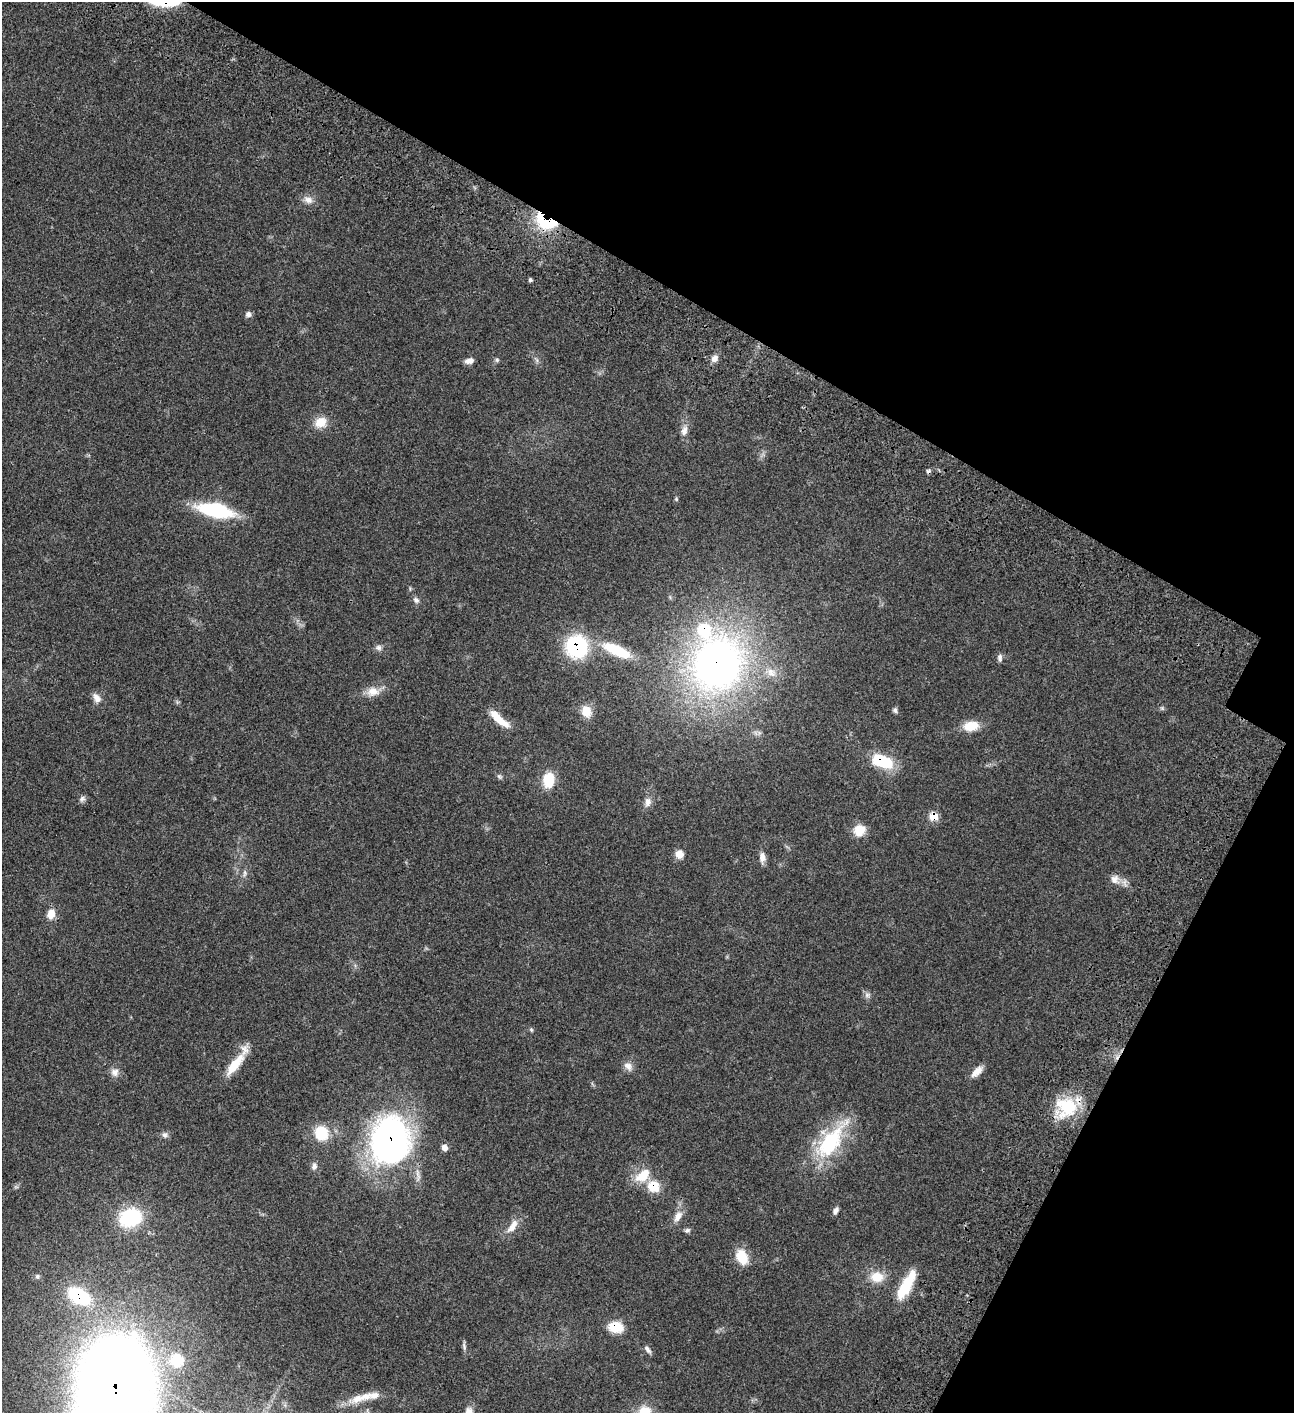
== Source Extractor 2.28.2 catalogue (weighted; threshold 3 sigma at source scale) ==
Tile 8 of 4 x 4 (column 4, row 2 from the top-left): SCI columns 4384-5675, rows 3023-4433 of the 6051 x 6049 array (HDU 1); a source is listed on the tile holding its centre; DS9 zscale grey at full resolution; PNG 1296 x 1415 px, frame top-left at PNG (2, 2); no overlay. Shown black and unused: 27% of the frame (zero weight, under 3 of 4 exposures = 13% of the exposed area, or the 3 px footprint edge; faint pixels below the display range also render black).
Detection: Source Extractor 2.28.2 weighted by HDU 2 'WHT'; one run over the whole footprint, this tile lists its part. Background 0.0627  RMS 0.0058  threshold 0.0262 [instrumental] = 3 sigma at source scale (4.5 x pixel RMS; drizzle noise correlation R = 1.50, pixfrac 1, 0.05/0.05 arcsec/px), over >= 5 px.
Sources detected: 72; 1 inside a brighter object's white glare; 1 cosmic-ray / hot-pixel residue — not listed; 4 inside a brighter listed object's ellipse — not listed separately; the other 66 listed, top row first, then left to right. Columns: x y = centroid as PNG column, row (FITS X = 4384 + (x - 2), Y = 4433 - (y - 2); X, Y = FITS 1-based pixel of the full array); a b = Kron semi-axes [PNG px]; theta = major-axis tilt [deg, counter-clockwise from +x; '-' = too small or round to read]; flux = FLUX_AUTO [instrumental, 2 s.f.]
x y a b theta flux
308 200 13 9 -15 3.6
546 222 29 14 -21 26
530 280 4 4 - 1.1
248 314 8 6 14 1.7
714 358 9 8 - 3
497 360 6 6 - 0.99
469 361 11 7 13 2.8
321 422 16 14 28 7.3
684 430 14 8 73 3.4
676 499 5 5 - 0.69
216 510 37 14 -11 40
416 600 9 6 -45 1.7
378 647 9 8 - 1.9
577 647 20 19 - 52
617 650 34 11 -24 25
1000 658 10 6 -82 1.6
717 664 62 54 65 250
373 692 18 12 0 6.3
97 698 13 8 -55 3.5
895 710 8 5 -80 1.2
586 711 14 11 -73 7.5
499 719 28 8 -41 10
971 726 17 10 10 10
882 761 22 12 -19 25
499 776 8 5 -44 1.1
548 780 14 10 81 16
82 799 9 7 27 1.6
648 802 13 8 79 3.2
934 816 7 6 - 11
859 830 12 11 - 9.7
679 854 10 9 - 4.4
762 857 13 8 -89 3.5
244 873 11 4 85 1.4
1115 879 13 12 - 4.4
51 914 12 9 72 5.3
867 995 7 7 - 1.6
531 1030 6 5 - 0.79
235 1064 34 11 51 13
628 1066 13 9 -40 3.3
977 1071 18 8 45 4.7
115 1072 11 10 - 3.3
1067 1107 26 25 - 27
321 1133 15 14 - 17
165 1135 8 7 - 1.8
391 1141 45 35 83 180
830 1142 51 23 55 44
444 1148 8 7 - 2.6
314 1166 9 7 75 2.1
643 1175 25 14 39 11
653 1186 14 12 -35 11
836 1210 9 5 60 2
678 1216 18 9 60 4.6
130 1218 28 21 19 30
512 1226 22 9 54 5.7
687 1230 9 5 8 1.2
742 1257 17 12 -66 11
37 1276 7 6 - 1.2
877 1277 17 14 -3 9
906 1285 35 10 60 19
79 1296 24 14 -29 36
616 1327 15 11 -4 12
464 1346 11 5 -77 1.5
647 1349 12 5 -51 1.8
176 1360 18 17 - 15
116 1389 70 56 87 990
357 1399 20 10 29 7.2
Overlapping masked pixels (flux is a lower limit): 11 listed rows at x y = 546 222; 577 647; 717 664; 882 761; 934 816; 1067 1107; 391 1141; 653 1186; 79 1296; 616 1327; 116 1389
Isophote crosses this tile's border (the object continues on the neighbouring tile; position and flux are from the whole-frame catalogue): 1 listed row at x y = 116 1389